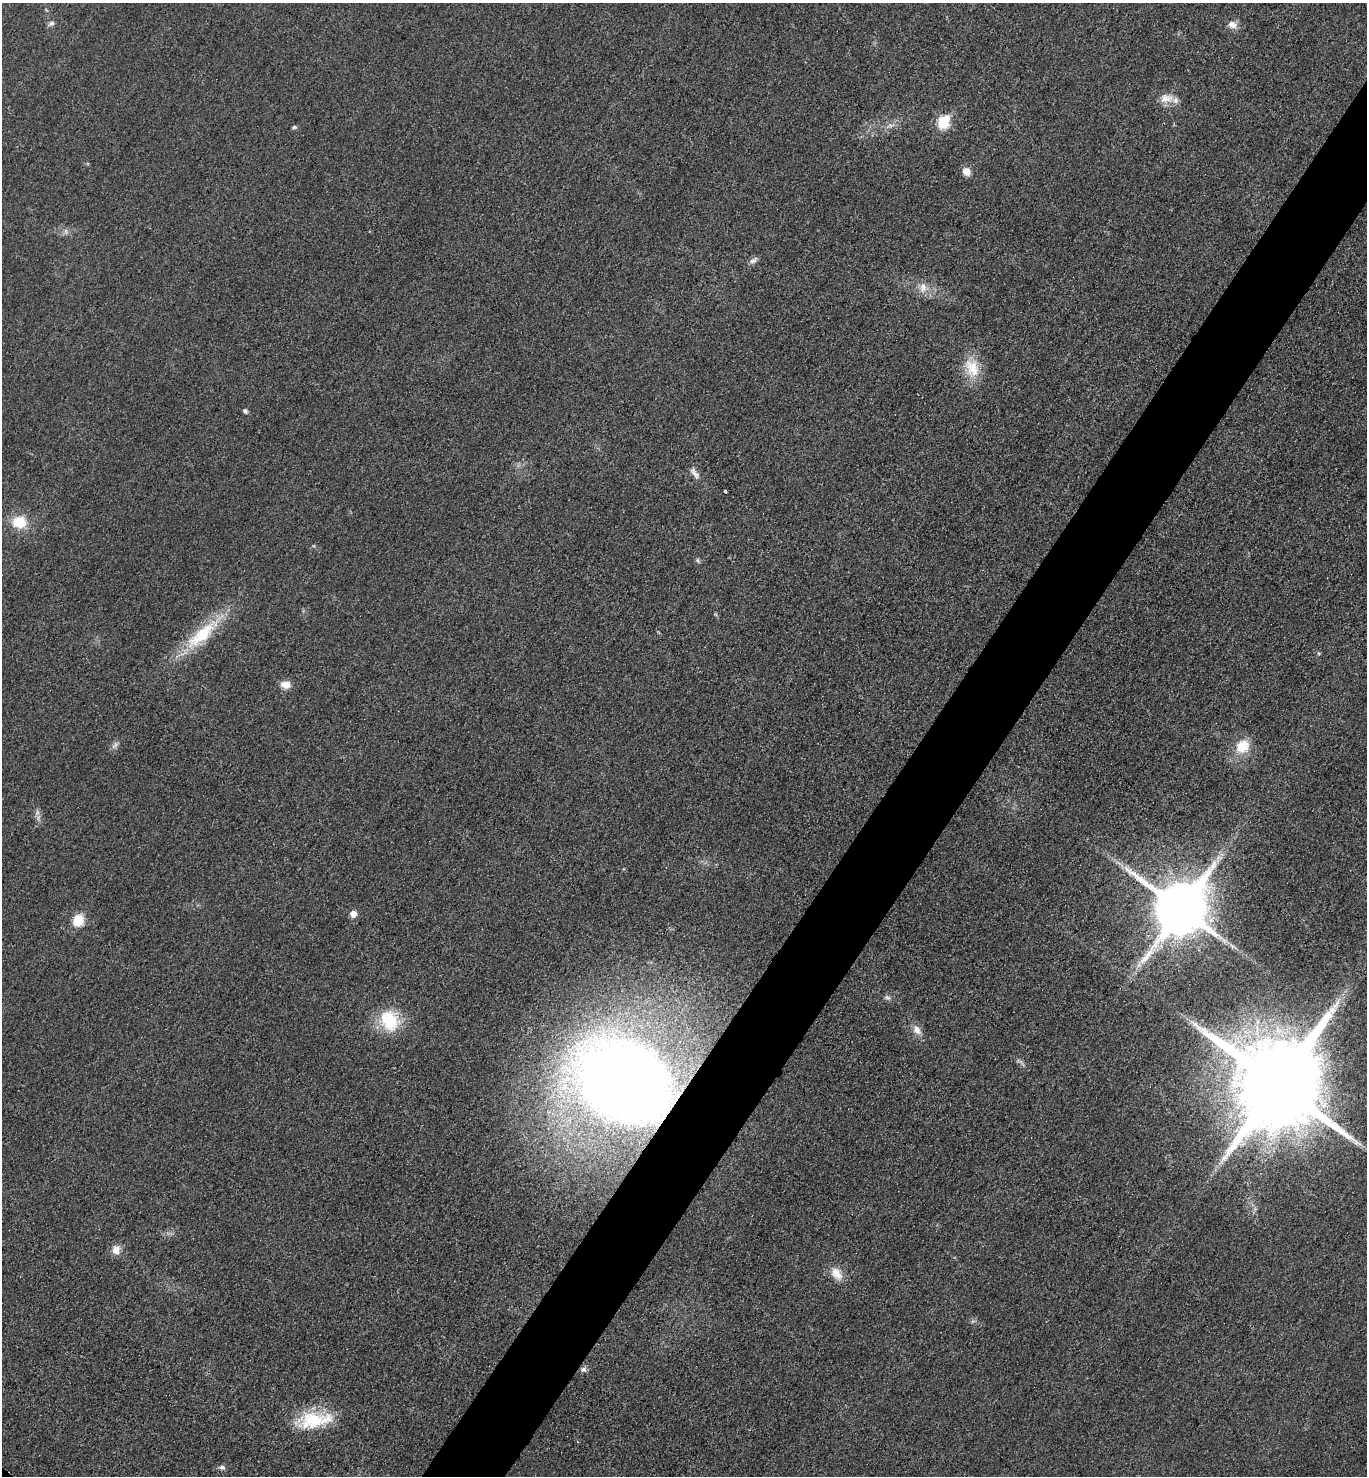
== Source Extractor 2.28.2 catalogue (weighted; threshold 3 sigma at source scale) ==
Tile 10 of 4 x 4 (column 2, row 3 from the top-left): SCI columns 1528-2892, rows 1486-2959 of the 5923 x 5917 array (HDU 1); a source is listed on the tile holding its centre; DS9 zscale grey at full resolution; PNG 1369 x 1478 px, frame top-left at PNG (2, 3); no overlay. Shown black and unused: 5% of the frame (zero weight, under 3 of 4 exposures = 1% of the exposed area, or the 3 px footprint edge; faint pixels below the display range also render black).
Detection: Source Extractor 2.28.2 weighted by HDU 2 'WHT'; one run over the whole footprint, this tile lists its part. Background 0.0209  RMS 0.0058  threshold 0.0262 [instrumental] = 3 sigma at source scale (4.5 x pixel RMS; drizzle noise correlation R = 1.50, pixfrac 1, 0.05/0.05 arcsec/px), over >= 5 px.
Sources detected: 37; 1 inside a brighter listed object's ellipse — not listed separately; the other 36 listed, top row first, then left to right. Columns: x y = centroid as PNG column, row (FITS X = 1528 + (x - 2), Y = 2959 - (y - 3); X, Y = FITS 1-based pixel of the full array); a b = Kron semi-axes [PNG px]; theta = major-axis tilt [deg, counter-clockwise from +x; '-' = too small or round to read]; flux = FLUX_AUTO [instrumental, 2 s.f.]
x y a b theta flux
51 23 9 6 30 1.7
1232 25 13 9 -25 4.1
1166 98 21 12 3 7.1
943 122 7 6 - 41
294 127 6 5 - 0.96
966 171 9 8 - 4.8
66 231 8 4 -90 1.4
753 260 13 6 30 2.3
923 287 15 9 -87 5.1
972 368 27 19 -68 16
245 411 5 5 - 1.5
694 473 18 7 -52 3.3
725 491 3 3 - 4.1
19 522 14 12 -5 16
698 561 8 4 -55 0.97
202 634 60 17 42 33
1319 653 5 5 - 0.74
285 685 13 9 -4 5.1
115 745 10 6 49 2
1242 746 20 18 41 13
37 813 7 4 19 1.2
1219 857 9 5 -1 2.1
1181 908 18 15 55 3800
353 914 7 6 - 4.3
78 920 11 10 - 13
1232 946 8 4 -53 1.4
887 997 10 5 -19 1.6
390 1021 26 21 -55 27
917 1030 15 9 -53 4.4
624 1082 61 45 -31 1100
1277 1084 25 24 - 13000
116 1250 12 10 -84 4.8
837 1274 20 12 -54 7.5
583 1369 7 6 - 2
314 1420 49 19 8 29
222 1467 9 5 -1 1.6
Overlapping masked pixels (flux is a lower limit): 1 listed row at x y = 624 1082